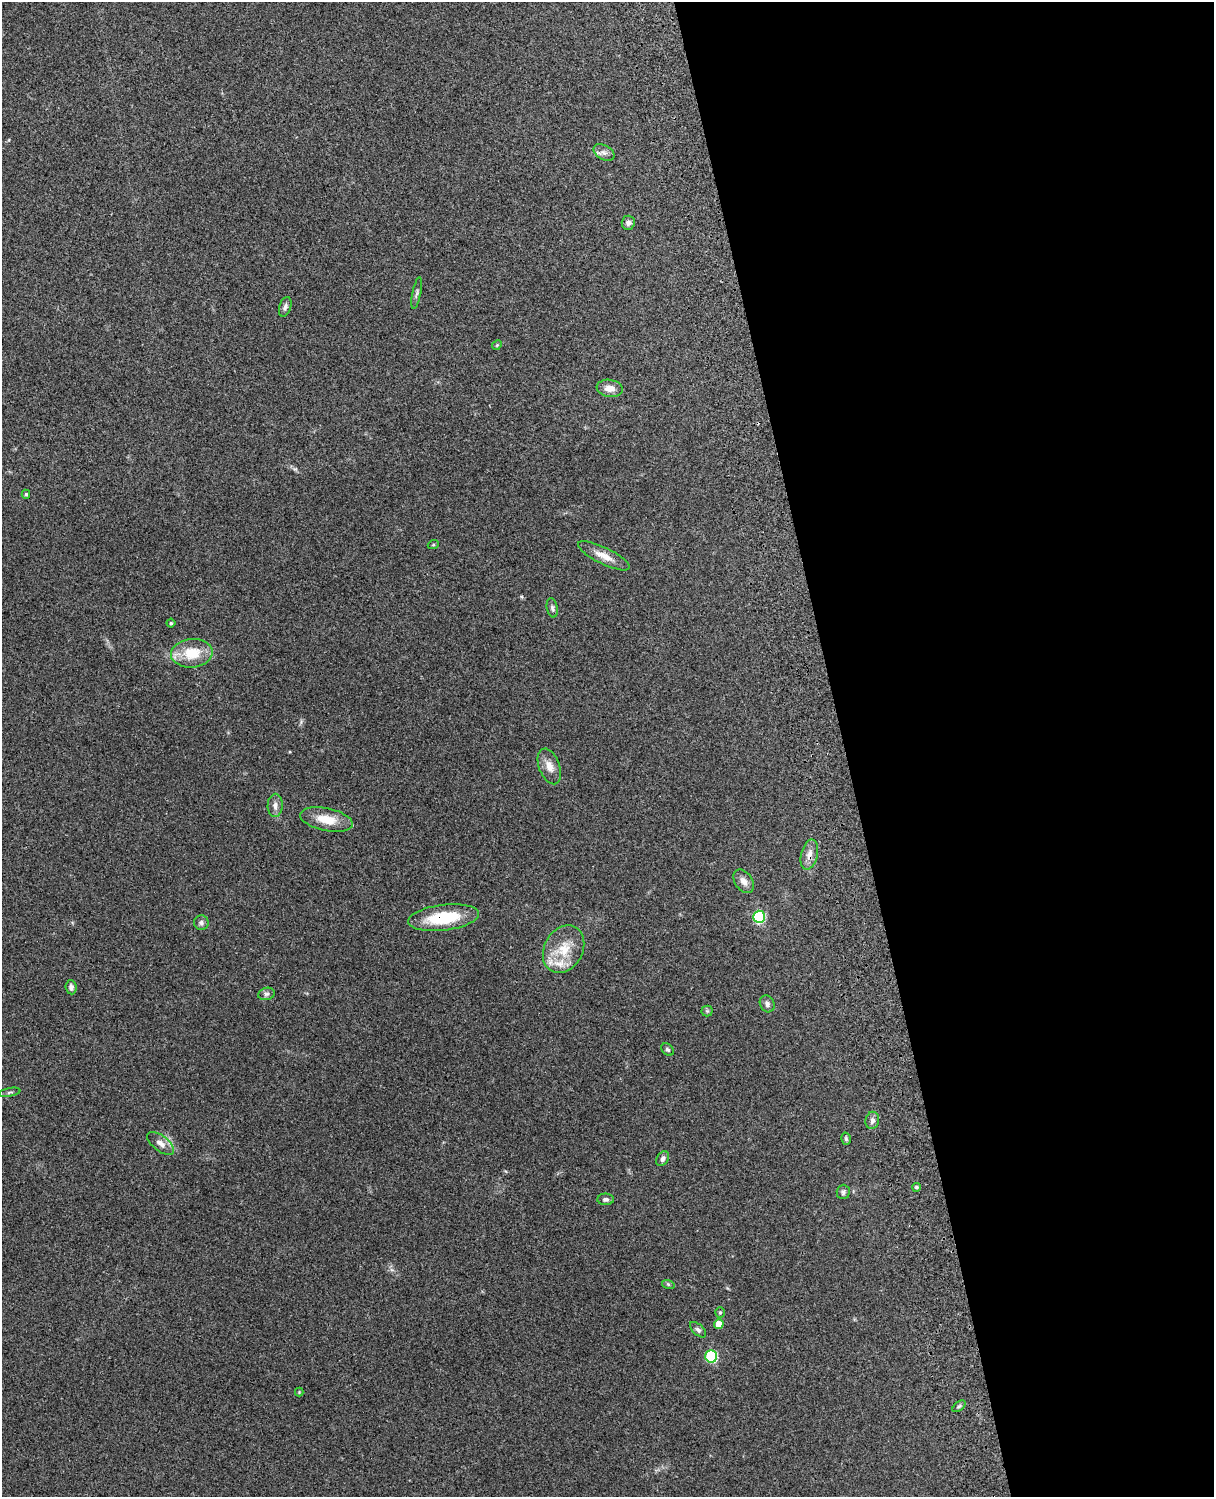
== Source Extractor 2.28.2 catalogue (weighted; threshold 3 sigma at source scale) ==
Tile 8 of 4 x 3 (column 4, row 2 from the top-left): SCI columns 3757-4968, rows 1660-3154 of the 5089 x 4927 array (HDU 1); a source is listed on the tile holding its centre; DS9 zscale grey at full resolution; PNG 1216 x 1499 px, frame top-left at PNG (2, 2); each listed source drawn as its Kron ellipse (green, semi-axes under 4 px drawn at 4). Shown black and unused: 31% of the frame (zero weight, under 3 of 4 exposures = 6% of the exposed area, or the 3 px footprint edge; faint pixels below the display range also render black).
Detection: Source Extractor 2.28.2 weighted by HDU 2 'WHT'; one run over the whole footprint, this tile lists its part. Background 0.21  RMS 0.0082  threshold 0.037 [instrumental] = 3 sigma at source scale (4.5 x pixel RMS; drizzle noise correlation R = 1.50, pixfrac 1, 0.05/0.05 arcsec/px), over >= 5 px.
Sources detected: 42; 1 inside a brighter listed object's ellipse — not listed separately; the other 41 listed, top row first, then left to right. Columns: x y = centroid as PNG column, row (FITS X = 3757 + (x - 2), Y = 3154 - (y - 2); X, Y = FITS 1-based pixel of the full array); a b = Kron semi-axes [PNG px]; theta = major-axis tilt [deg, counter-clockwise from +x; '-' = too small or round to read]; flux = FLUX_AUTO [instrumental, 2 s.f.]
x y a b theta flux
604 152 11 7 -29 3.7
628 223 7 6 - 2.7
417 293 16 3 79 1.7
285 307 10 5 72 2.5
497 345 5 4 - 0.91
610 388 13 8 -8 7.4
26 494 4 4 - 1.2
433 545 5 3 - 0.78
604 556 28 8 -26 9.7
552 608 10 5 -78 1.9
171 623 4 4 - 1.1
192 653 21 14 5 23
549 766 18 10 -69 7.9
275 805 11 7 88 3.9
326 820 27 11 -11 15
809 855 15 8 76 6.6
744 881 13 8 -54 4.9
759 917 6 5 - 72
444 918 36 13 7 37
201 923 7 7 - 2.3
564 949 25 19 61 23
71 987 7 5 -84 3.1
266 994 8 6 16 2
767 1004 9 7 -64 2.6
707 1011 5 5 - 1.2
667 1050 7 5 -43 1.6
10 1092 11 3 10 1.4
872 1120 9 7 78 3
846 1139 6 4 -75 1.4
161 1143 16 7 -38 6.2
663 1159 8 5 58 2.6
916 1187 4 4 - 1.6
843 1192 7 6 - 2.1
606 1199 8 6 -1 2.3
668 1284 6 4 -19 0.99
720 1312 5 5 - 1.2
719 1324 5 5 - 9.7
698 1330 10 5 -43 2.1
711 1356 6 6 - 65
299 1392 4 4 - 0.67
959 1406 7 4 36 1.4
Overlapping masked pixels (flux is a lower limit): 2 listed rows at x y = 809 855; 444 918